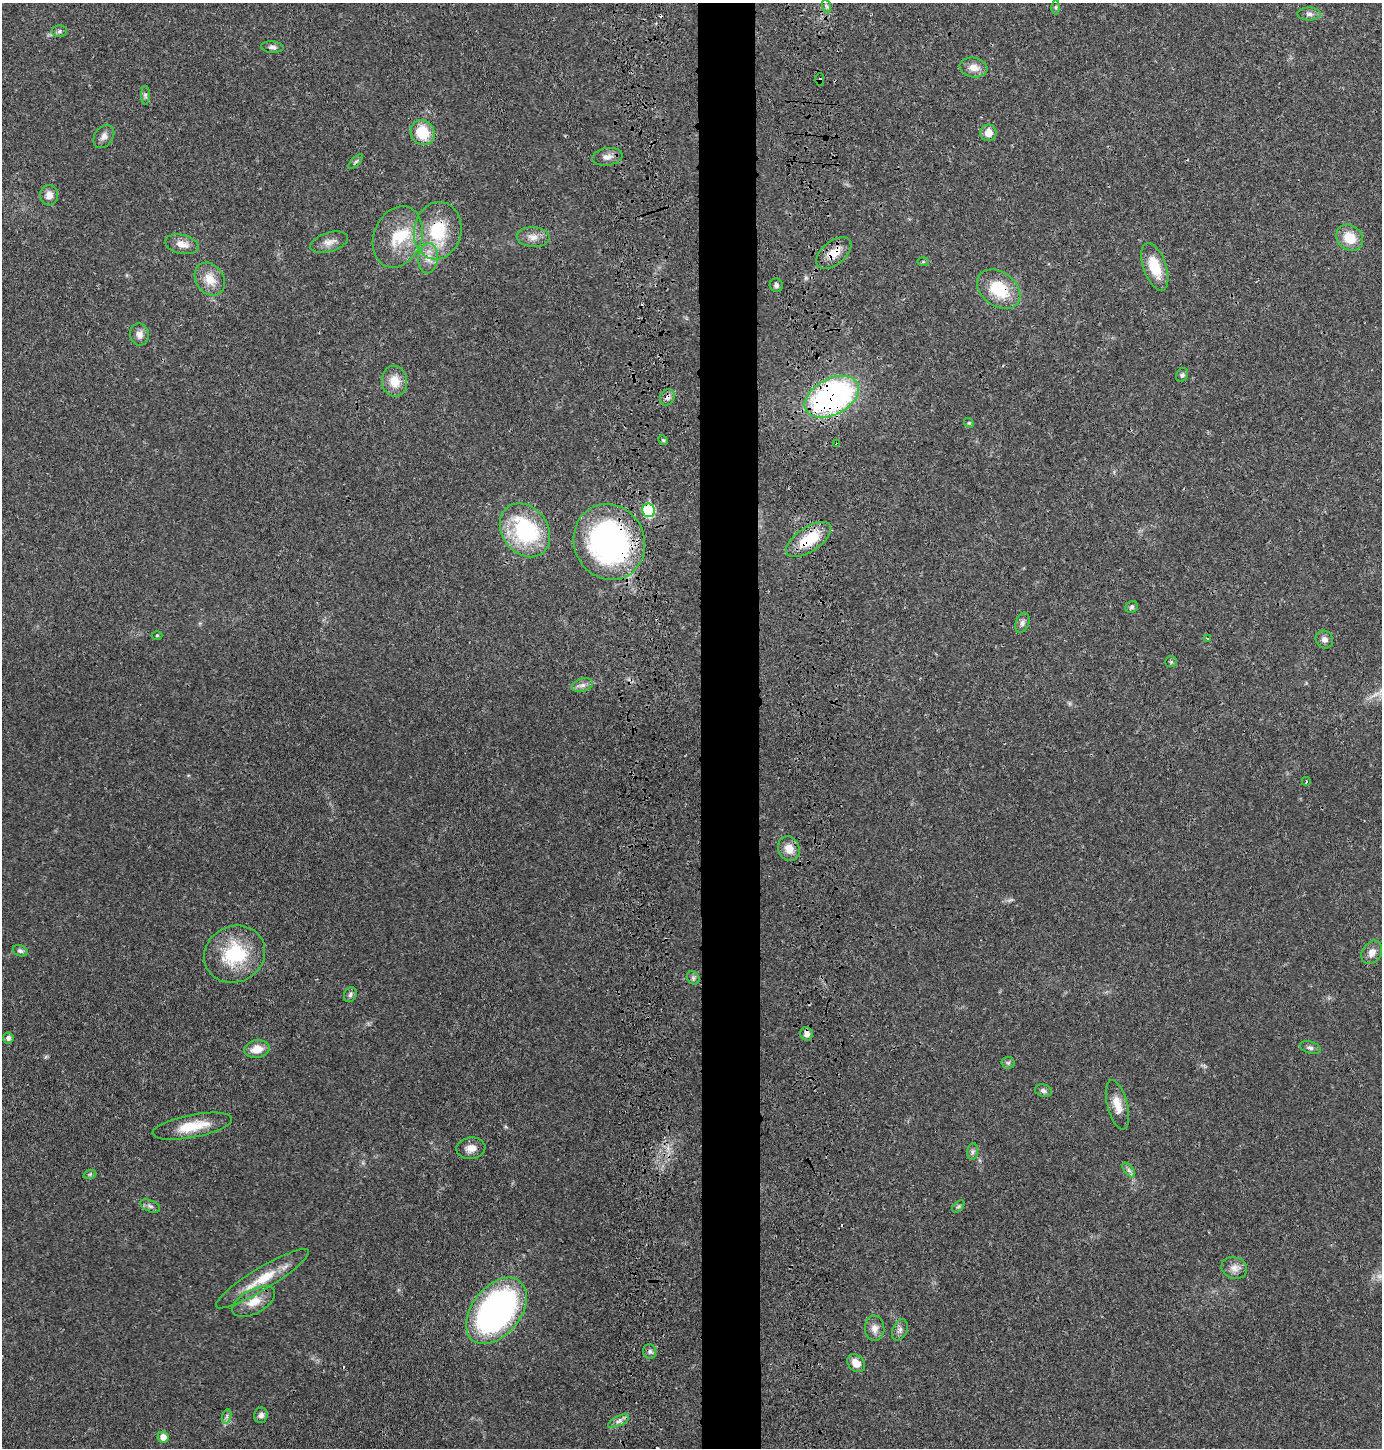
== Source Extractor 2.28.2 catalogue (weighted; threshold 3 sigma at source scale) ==
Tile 5 of 3 x 3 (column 2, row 2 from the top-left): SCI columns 1569-2948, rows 1521-2966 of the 4555 x 4451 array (HDU 1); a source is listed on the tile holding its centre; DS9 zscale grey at full resolution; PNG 1384 x 1450 px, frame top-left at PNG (2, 3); each listed source drawn as its Kron ellipse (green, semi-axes under 4 px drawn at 4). Shown black and unused: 4% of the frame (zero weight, under 3 of 4 exposures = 7% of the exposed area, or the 3 px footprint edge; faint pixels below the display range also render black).
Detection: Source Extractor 2.28.2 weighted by HDU 2 'WHT'; one run over the whole footprint, this tile lists its part. Background 0.0264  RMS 0.0028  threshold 0.0127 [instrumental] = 3 sigma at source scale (4.5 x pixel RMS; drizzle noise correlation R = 1.50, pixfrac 1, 0.05/0.05 arcsec/px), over >= 5 px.
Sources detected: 84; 1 too faint to see at this stretch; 3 cosmic-ray / hot-pixel residue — neither listed nor drawn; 1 inside a brighter listed object's ellipse — not listed separately; the other 79 listed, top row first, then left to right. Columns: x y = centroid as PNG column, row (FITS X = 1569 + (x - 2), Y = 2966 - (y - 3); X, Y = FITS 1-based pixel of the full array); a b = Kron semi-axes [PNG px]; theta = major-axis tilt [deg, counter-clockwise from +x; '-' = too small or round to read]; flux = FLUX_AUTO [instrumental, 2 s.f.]
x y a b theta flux
826 6 7 4 -71 0.58
1056 7 7 4 90 0.4
1309 14 12 6 0 1.1
59 31 8 6 1 0.62
272 47 11 5 -4 0.95
974 68 14 9 -11 2.8
820 80 6 4 88 0.57
145 95 9 4 -90 0.65
423 133 13 11 -60 8.9
988 133 8 8 - 3.1
104 136 12 9 55 1.6
607 157 15 8 9 1.9
356 162 9 3 45 0.48
49 195 10 9 - 1.9
438 231 29 23 79 14
398 237 31 24 69 11
533 237 16 10 -2 2.4
1350 238 14 12 -43 5.4
329 242 19 9 16 2.3
182 244 17 9 -12 2.8
834 253 20 11 39 4.5
428 258 15 10 84 2.9
923 262 6 4 1 0.33
1155 267 25 11 -70 7.6
210 279 18 14 -55 4.6
776 285 7 6 - 0.78
999 289 24 17 -36 12
139 334 11 9 -81 1.8
1182 375 7 5 62 0.62
395 381 15 12 -80 4.7
667 397 8 7 - 1.2
832 397 29 18 28 82
969 423 5 4 - 0.35
663 440 5 4 - 0.34
837 444 4 3 - 0.35
648 510 7 6 - 22
525 530 29 23 -53 27
809 539 26 12 34 11
609 542 38 35 -66 74
1132 607 6 5 - 0.52
1022 623 10 6 70 1.1
157 635 5 3 - 0.29
1207 638 3 2 - 0.17
1324 639 9 8 - 1.2
1171 662 6 5 - 0.4
582 685 11 6 17 1.2
1306 781 4 3 - 0.39
789 849 12 10 -65 3.1
20 951 7 5 -18 0.63
1372 952 12 9 57 2.1
235 954 31 28 27 18
693 978 7 6 - 0.66
350 995 8 6 61 0.77
806 1034 7 6 - 1.7
8 1038 5 5 - 1.1
1310 1047 10 6 -17 0.89
257 1049 12 9 8 3.6
1008 1063 6 6 - 0.56
1043 1091 8 6 -15 0.74
1117 1105 25 10 -75 3.9
192 1126 40 11 11 8.3
471 1148 14 10 8 2.3
973 1152 8 5 83 0.77
1129 1170 8 4 -53 0.76
90 1174 7 4 18 0.47
150 1206 10 5 -23 0.87
958 1206 7 4 44 0.51
1234 1268 13 10 -20 2.1
262 1279 54 11 31 8.6
254 1302 23 12 28 4.6
496 1311 38 24 51 93
875 1328 12 9 -84 1.9
900 1330 11 7 66 1.2
650 1351 7 6 - 0.81
856 1363 10 7 -44 2.8
261 1415 8 6 77 1.1
227 1416 7 4 72 0.69
619 1421 11 5 26 1.2
163 1437 5 5 - 2.3
Overlapping masked pixels (flux is a lower limit): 12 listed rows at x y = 820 80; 438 231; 834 253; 999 289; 667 397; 832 397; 837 444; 648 510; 809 539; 609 542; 806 1034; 262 1279